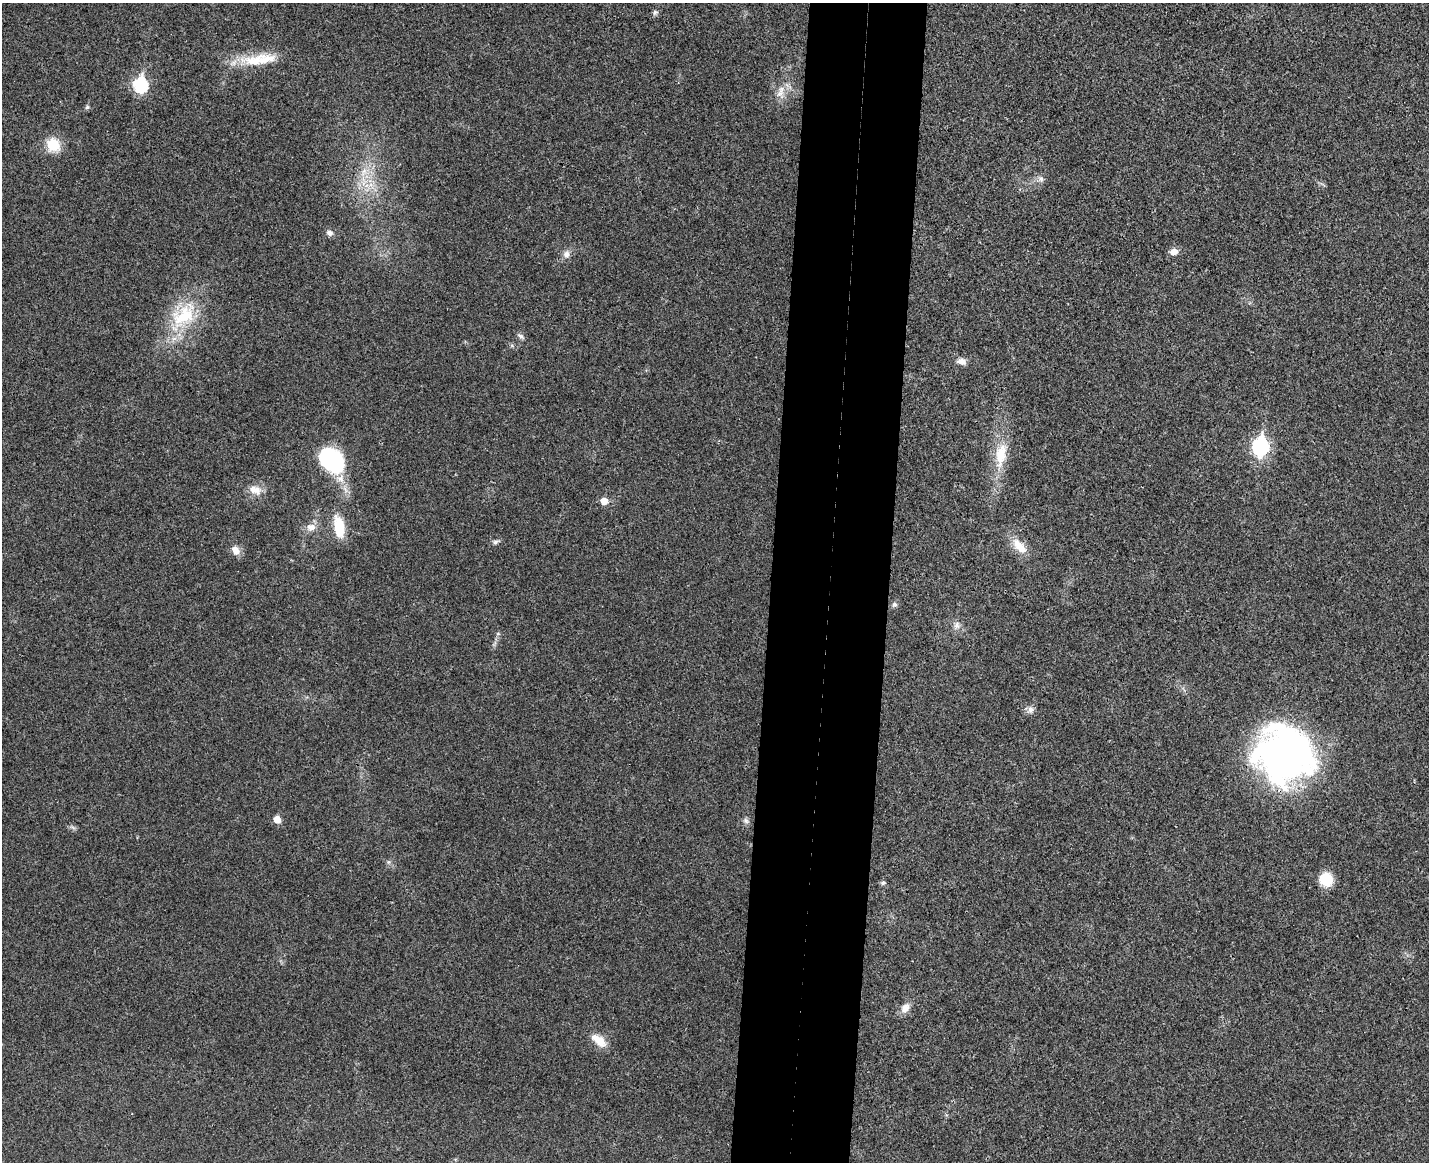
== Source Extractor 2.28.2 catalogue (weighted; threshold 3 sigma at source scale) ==
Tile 5 of 3 x 4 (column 2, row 2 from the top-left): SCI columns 1597-3023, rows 2331-3490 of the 4732 x 4672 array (HDU 1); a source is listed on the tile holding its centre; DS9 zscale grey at full resolution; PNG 1431 x 1164 px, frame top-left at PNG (2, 3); no overlay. Shown black and unused: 8% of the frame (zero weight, under 3 of 4 exposures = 6% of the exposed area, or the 3 px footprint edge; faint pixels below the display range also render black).
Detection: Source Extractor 2.28.2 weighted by HDU 2 'WHT'; one run over the whole footprint, this tile lists its part. Background 0.0215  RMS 0.0063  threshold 0.0286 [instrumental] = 3 sigma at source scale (4.5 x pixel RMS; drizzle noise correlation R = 1.50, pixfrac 1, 0.05/0.05 arcsec/px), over >= 5 px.
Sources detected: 40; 3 inside a brighter object's white glare — not listed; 2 inside a brighter listed object's ellipse — not listed separately; the other 35 listed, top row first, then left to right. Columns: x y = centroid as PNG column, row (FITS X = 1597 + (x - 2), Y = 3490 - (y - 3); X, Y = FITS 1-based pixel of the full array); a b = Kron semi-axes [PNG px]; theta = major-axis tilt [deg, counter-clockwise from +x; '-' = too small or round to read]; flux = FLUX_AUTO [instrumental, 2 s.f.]
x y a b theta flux
655 12 7 6 - 1.5
255 61 45 17 1 23
140 85 8 7 - 85
780 93 12 10 -39 5.3
87 107 6 5 - 1.2
53 145 16 14 -42 16
364 172 14 7 70 5.8
1041 179 8 7 - 2.5
330 233 9 7 -25 2.7
1174 252 10 8 1 4.2
566 254 10 9 - 3.6
184 315 43 26 44 41
521 336 10 6 -34 2
961 361 12 8 -9 4
1260 446 9 7 86 170
1001 455 35 14 82 21
331 460 25 18 -44 80
255 490 18 12 -23 7.4
604 501 6 6 - 7.3
339 526 25 11 -79 19
311 527 12 10 8 5.4
496 542 9 5 17 1.7
1019 546 25 12 -46 11
235 550 13 9 -57 5.1
894 604 7 7 - 1.8
957 626 11 8 72 3.5
498 634 6 4 -19 0.83
1030 709 11 9 81 3.2
1286 755 70 50 -67 180
277 819 6 5 - 8.6
746 821 8 7 - 2
1326 879 12 11 - 20
883 883 6 5 - 1.6
905 1008 14 10 59 5.3
599 1040 22 11 -39 10
Overlapping masked pixels (flux is a lower limit): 1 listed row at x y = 1286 755